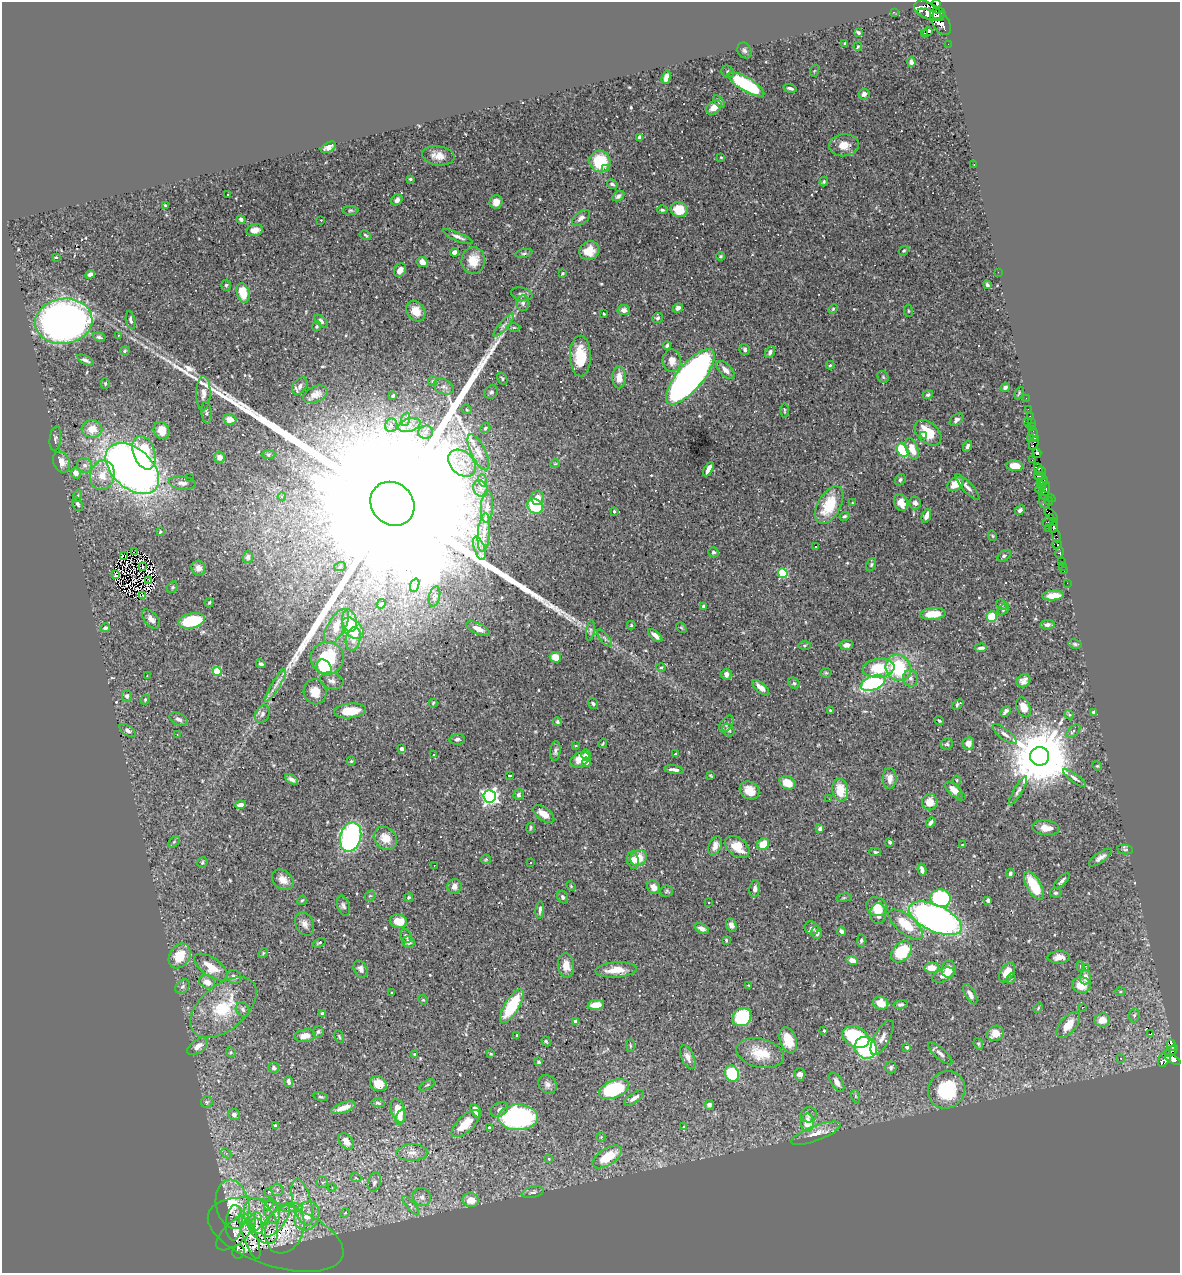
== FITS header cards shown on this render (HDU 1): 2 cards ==
NAXIS1  =                 1178
NAXIS2  =                 1271

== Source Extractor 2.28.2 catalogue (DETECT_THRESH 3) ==
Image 1178 x 1271 px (HDU 1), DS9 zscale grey, 1 PNG px = 1 image px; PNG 1182 x 1275 px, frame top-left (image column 1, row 1271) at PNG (2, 2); each listed source drawn as its Kron ellipse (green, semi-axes under 4 px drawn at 4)
Background 0.459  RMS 0.011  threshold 0.0325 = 3 sigma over >= 5 px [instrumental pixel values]
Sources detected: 571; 3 with non-positive FLUX_AUTO (blend fragments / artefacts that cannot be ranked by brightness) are neither listed nor drawn; of the other 568, the 500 brightest by FLUX_AUTO listed and drawn (68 fainter detections omitted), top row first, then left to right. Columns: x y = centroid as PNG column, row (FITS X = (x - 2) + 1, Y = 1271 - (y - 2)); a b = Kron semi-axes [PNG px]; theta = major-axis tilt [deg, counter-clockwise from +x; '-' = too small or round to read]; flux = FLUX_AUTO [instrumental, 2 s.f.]
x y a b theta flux
936 4 4 3 - 12000
927 10 14 8 -26 2900
894 12 2 2 - 5.3
939 14 7 5 33 1900
930 15 14 4 -15 1500
940 22 15 8 -58 4300
928 32 5 2 - 1
858 33 4 3 - 1.1
924 33 3 2 - 0.9
845 43 4 3 - 0.78
948 44 2 2 - 2.7
858 47 4 3 - 0.84
744 50 8 6 -61 2
911 62 5 4 - 2.2
814 71 6 4 71 0.83
728 72 6 6 - 1.5
666 77 7 4 73 4.7
746 84 21 6 -31 67
790 88 6 3 -15 2
864 94 6 5 - 3.4
719 101 7 4 -53 2.1
714 107 8 6 40 7.3
639 137 4 3 - 1.4
844 145 15 11 5 9.3
328 147 8 5 30 3.5
438 156 16 9 -9 7.8
721 157 3 2 - 0.74
600 161 11 10 - 32
974 164 2 2 - 1.5
606 169 4 4 - 2.1
410 179 3 3 - 0.88
824 182 5 3 - 0.96
612 184 6 4 -35 1.7
228 194 3 2 - 1.1
618 196 6 4 32 2.1
397 200 6 5 - 2.4
496 202 7 6 - 4.9
165 205 3 3 - 1.1
350 210 8 4 0 0.9
662 210 5 4 - 1.2
679 210 9 7 -16 18
581 218 10 6 38 3.3
241 219 5 3 - 1.4
321 220 3 3 - 1.2
254 230 8 6 12 5
365 235 6 4 -31 1.2
458 237 16 4 -23 3
589 251 10 9 - 12
904 251 5 4 - 1
454 252 4 4 - 3.3
524 253 8 4 11 1.3
720 256 4 4 - 1
56 257 4 3 - 1.5
473 261 13 11 85 13
422 262 6 5 - 4.4
400 270 7 5 56 4.5
998 272 2 2 - 2.9
563 273 3 3 - 0.84
90 274 5 4 - 3.1
226 285 5 4 - 1.1
987 285 4 3 - 1.3
243 293 10 6 -76 17
522 294 11 6 -11 2.4
523 303 8 6 88 2.6
678 308 5 4 - 2.7
833 309 5 4 - 0.87
624 310 6 5 - 3.5
416 311 11 8 -49 11
908 311 6 3 -82 0.73
604 314 3 2 - 0.71
658 318 5 4 - 1.4
131 320 9 4 -78 2.1
64 321 29 22 8 490
321 321 8 4 -41 2.3
504 325 14 4 49 3.3
317 326 5 4 - 0.85
514 328 6 4 1 0.92
118 335 3 2 - 1.8
99 337 6 4 -19 1.5
667 345 4 3 - 1.5
745 349 6 5 - 1.5
125 351 5 4 - 0.94
770 352 6 4 61 2
580 356 20 10 -89 23
85 360 9 4 -25 2.2
672 361 11 9 -87 7.3
830 365 4 4 - 0.94
725 370 11 6 -45 4.5
619 377 11 6 90 6.9
690 377 34 13 50 520
883 377 6 5 - 1.2
502 379 6 4 -60 1.2
433 381 5 4 - 0.98
105 383 5 4 - 1.1
300 386 9 6 55 3.7
444 387 10 7 -25 2.5
1005 387 5 4 - 1.9
491 392 7 6 - 2
203 393 17 7 89 4.5
1019 393 6 3 68 0.77
315 394 13 7 24 5
928 395 5 4 - 1.5
393 396 4 3 - 1.2
1026 398 2 2 - 4.6
1028 409 2 2 - 7.2
467 410 5 3 - 0.71
784 410 7 3 -90 0.87
206 412 11 5 -84 1.8
1030 416 2 2 - 5.6
406 419 7 4 70 1.8
230 420 6 5 - 8.4
956 420 8 5 39 2.2
1027 421 3 2 - 12
1031 422 2 2 - 8.3
391 425 7 6 - 2.1
409 425 11 6 16 4.5
1031 426 4 2 - 22
485 428 5 4 - 1.3
92 429 10 9 - 11
161 430 9 7 -58 9.9
426 432 7 6 - 2.8
928 433 15 10 -41 19
1034 435 7 3 -83 37
923 436 3 2 - 1.9
1030 438 3 2 - 9.2
55 439 12 5 83 2
1034 443 7 3 65 360
967 446 6 3 63 2.1
912 449 11 6 -70 9.7
903 450 7 5 -58 43
478 452 19 7 -64 6.3
144 453 17 10 -69 33
1037 453 5 4 - 330
269 454 7 4 1 1.1
220 457 6 5 - 5.5
1032 460 2 2 - 4.9
61 462 11 8 -66 5.8
462 463 16 11 -42 12
555 464 5 4 - 0.83
85 465 8 7 - 2.8
1015 466 8 5 -6 9.1
132 468 31 19 -42 520
1038 468 5 4 - 320
708 469 8 4 62 5.2
1041 472 5 2 - 140
76 473 6 5 - 4.8
102 475 15 12 75 11
1040 476 6 3 -13 300
190 478 3 2 - 0.84
482 480 6 4 -71 1.2
900 480 6 5 - 1.5
1042 481 6 3 38 240
182 483 13 6 -5 3.2
956 484 9 6 32 12
1041 486 4 3 - 59
967 487 16 5 -47 3.5
1046 488 7 4 84 180
481 489 9 7 -61 3.3
1039 489 4 3 - 290
77 496 6 4 75 1.1
282 496 4 3 - 1.1
1047 497 9 3 -22 53
537 498 7 6 - 5.5
1049 501 4 2 - 130
1044 502 7 5 -74 69
852 503 3 2 - 1.4
901 503 9 6 -64 7.1
915 503 6 6 - 2.3
78 504 7 5 -64 1.7
392 504 23 20 -44 230000
829 505 20 11 61 27
487 506 16 6 86 3.9
535 506 8 7 - 32
1020 510 5 4 - 1.5
614 511 3 3 - 1.2
1051 514 8 3 -45 340
844 516 5 4 - 1.3
926 516 7 4 71 4.6
1048 520 7 3 50 160
1053 521 4 2 - 17
1053 527 5 3 - 43
1048 528 2 2 - 5
160 532 4 3 - 0.83
484 533 19 6 84 6.9
992 536 5 4 - 0.8
1056 536 6 3 -73 24
1057 544 5 4 - 450
816 547 3 3 - 2.4
479 548 12 5 -72 4.2
134 552 2 2 - 1
713 552 5 5 - 1.6
1059 553 5 3 - 73
123 555 3 3 - 4400
1004 556 7 5 33 1.8
248 557 6 5 - 1.5
1062 561 3 3 - 23
871 564 7 4 64 1.2
143 566 4 2 - 0.94
1063 566 2 2 - 4.9
340 567 6 3 20 0.84
198 568 7 7 - 3.7
1064 571 2 2 - 6.5
783 573 5 5 - 50
115 574 4 3 - 1.9
148 580 3 2 - 0.7
1067 583 2 2 - 3.8
415 585 7 4 70 2
172 587 6 5 - 1.1
143 596 3 3 - 520
1053 596 11 5 3 9.6
434 597 10 5 77 2.4
209 603 5 3 - 0.92
381 604 5 3 - 0.73
1001 605 6 4 -44 1.1
704 606 3 3 - 2.8
1003 609 7 4 47 1.2
933 614 13 6 4 13
992 617 5 5 - 20
151 619 11 6 -49 3.9
192 621 13 7 12 42
350 621 11 7 -79 8.7
631 625 4 4 - 0.88
1047 625 7 4 2 2.8
337 626 19 8 61 9.3
105 628 5 4 - 1.7
353 628 13 8 -43 21
681 628 6 3 -44 0.79
478 629 13 5 -24 5.8
590 631 10 4 82 1.4
655 635 8 4 -41 3.4
605 638 10 4 -50 1.8
353 639 12 7 77 5.6
1075 644 6 4 -11 1.3
804 645 6 3 1 0.84
846 645 6 5 - 3.4
981 648 6 3 5 2.1
555 657 6 5 - 9.8
327 658 17 16 - 34
261 664 4 4 - 1.6
324 668 8 7 - 55
661 668 5 3 - 0.94
878 668 16 9 6 25
898 668 13 12 - 45
217 671 4 4 - 36
826 673 5 5 - 0.99
726 674 5 5 - 3.6
147 676 3 2 - 0.69
911 678 8 7 - 3.2
332 681 12 8 -14 3.6
1023 681 7 6 - 3.4
794 683 6 5 - 1.3
873 683 13 7 21 91
276 685 19 4 59 4.5
761 688 10 5 -41 5.3
315 692 12 11 - 11
127 696 5 5 - 2.1
145 700 5 3 - 0.96
433 703 4 4 - 0.86
593 704 5 4 - 1.6
958 704 6 3 41 1.1
1023 707 10 6 -67 8
350 711 16 7 6 17
830 711 4 3 - 1.3
1005 711 6 3 51 2
1094 712 4 4 - 1.7
262 714 9 6 64 2.6
1069 715 5 4 - 0.86
179 719 10 5 -27 2.4
939 721 5 3 - 0.88
558 722 4 4 - 1.3
726 724 9 6 52 2.2
728 730 7 5 -53 1.9
128 731 9 5 -36 2.4
1074 731 8 5 39 2.2
177 734 3 2 - 0.7
1005 734 15 5 -37 3.2
457 739 8 5 6 2.2
603 743 5 3 - 0.75
968 743 6 6 - 6.2
947 744 6 5 - 1.4
576 746 4 3 - 0.78
402 749 4 3 - 7.2
555 751 10 5 84 2.1
434 754 3 2 - 1.6
675 754 3 2 - 1.1
586 755 5 4 - 3.2
1040 756 9 9 - 7200
580 760 10 7 27 10
351 761 4 4 - 0.97
586 762 4 4 - 3.4
1097 766 5 4 - 0.82
674 769 10 3 -8 2.6
509 776 4 2 - 1
711 776 4 2 - 0.68
890 778 10 6 90 5.7
1074 778 14 4 -36 2.5
291 779 7 4 -28 2.6
957 780 4 4 - 0.89
787 783 8 6 -28 15
749 790 10 8 -32 8.3
840 790 11 8 -82 16
954 790 11 5 -42 6.9
1018 791 16 4 60 2.6
519 795 5 5 - 1.4
490 796 6 6 - 270
962 797 2 2 - 0.85
829 799 3 2 - 1.5
930 802 8 8 - 9.3
240 805 5 4 - 3.7
544 814 12 6 -37 8.2
931 822 5 3 - 2.3
531 828 5 3 - 1
1046 828 13 7 -7 8.1
820 829 4 4 - 3.3
351 837 15 10 75 130
385 838 12 10 -41 10
174 842 7 4 45 1.1
890 842 3 3 - 1.3
763 844 6 5 - 13
963 845 3 3 - 0.94
715 846 10 6 65 5.1
737 847 14 9 -37 14
1125 850 8 4 -9 1.2
875 852 6 4 -2 1.2
639 858 8 7 - 12
1100 858 13 5 35 3.6
486 859 5 4 - 0.82
633 860 9 5 -80 4.2
202 863 5 5 - 1.4
530 863 3 3 - 1.4
434 865 2 2 - 1
922 870 6 4 -76 3
1010 874 4 3 - 2.6
283 880 12 9 -40 6.4
1062 881 10 3 44 2
454 886 7 7 - 3.4
571 886 5 3 - 0.69
1034 886 16 7 -60 24
653 887 7 6 - 6.4
755 889 9 5 83 2.1
667 891 6 5 - 1.2
1055 893 5 5 - 1.3
370 896 5 4 - 0.96
409 897 4 4 - 0.97
563 897 7 5 -63 2
844 898 8 4 8 1
941 898 10 9 - 85
302 900 5 4 - 0.92
988 900 4 4 - 2.1
708 902 3 3 - 1.4
343 906 10 6 -72 2.2
877 907 11 9 -28 9.6
540 910 9 3 84 2.2
878 914 10 8 89 7.8
935 918 28 13 -25 340
398 921 9 6 -11 11
305 924 12 8 -65 4.1
906 924 21 9 -39 21
731 925 7 5 -65 3.6
812 928 7 6 - 2.9
702 929 7 5 -28 3.5
841 931 4 4 - 2.4
817 932 6 5 - 3.8
406 936 7 5 -60 1.9
726 940 4 3 - 0.78
861 941 6 4 87 1.3
408 942 6 5 - 2.9
319 943 7 3 25 0.99
902 952 12 8 47 33
263 953 5 4 - 0.89
180 956 13 10 58 16
1059 957 11 6 2 5.3
852 960 6 4 -15 6.4
566 966 12 8 -84 7.1
1081 966 5 4 - 0.94
211 967 19 9 -35 13
932 968 7 5 3 9.4
1086 968 3 2 - 0.74
361 969 9 6 -61 4.3
949 969 8 7 - 9.1
616 970 20 7 4 11
1007 972 11 6 59 10
943 975 12 6 24 5.2
234 977 7 6 - 2.9
1085 977 7 5 88 5.1
1011 979 5 4 - 1
207 982 8 6 -28 6.1
749 985 3 2 - 0.69
1081 985 9 8 - 11
182 986 8 6 45 2
391 992 3 2 - 0.72
1120 992 5 3 - 0.71
970 994 11 5 -60 3.2
423 1000 5 4 - 0.82
881 1003 8 6 -20 8.7
596 1005 8 5 5 12
901 1005 7 4 10 1.5
512 1006 19 7 58 38
223 1007 39 22 40 38
1082 1007 3 2 - 0.95
1038 1008 5 3 - 0.73
243 1009 7 6 - 2
323 1014 4 4 - 2.3
1134 1015 7 5 84 1.5
742 1017 10 8 41 55
1102 1020 8 6 6 8.8
575 1021 3 3 - 2.6
1068 1025 15 8 50 11
824 1031 3 3 - 0.78
318 1032 6 5 - 1.2
995 1033 8 7 - 11
1151 1033 3 2 - 320
305 1036 11 6 9 5.9
339 1036 6 3 -64 0.82
517 1036 3 2 - 0.84
856 1037 14 10 -27 57
882 1038 19 8 61 5.9
788 1040 13 8 -70 12
546 1041 5 4 - 1.2
978 1044 6 4 -68 0.99
1171 1045 6 3 -72 130
198 1046 12 6 36 5.1
630 1046 6 3 -90 0.76
907 1047 4 4 - 1.6
866 1048 11 10 - 87
1171 1051 7 4 41 190
231 1052 5 4 - 0.91
760 1053 24 14 -14 18
940 1053 15 5 -41 3.5
414 1054 4 4 - 1.1
491 1054 4 3 - 0.85
688 1057 13 6 -67 4.3
1121 1058 3 3 - 1.1
1165 1058 9 5 64 350
1173 1059 8 4 -26 660
539 1062 3 3 - 1.1
891 1067 6 5 - 1.6
274 1068 5 5 - 2
732 1074 8 6 -71 39
800 1074 6 5 - 3.7
289 1082 5 4 - 2
837 1082 11 5 -58 4.5
378 1084 9 7 -31 8.2
547 1084 10 8 -47 3.3
427 1085 8 3 30 0.83
614 1089 15 8 23 60
947 1090 19 18 - 44
855 1096 6 4 -71 1
321 1097 7 3 -11 0.96
634 1098 11 5 34 3.8
207 1102 6 6 - 1.4
378 1103 7 4 -6 1.5
709 1105 5 5 - 1.6
343 1108 12 5 18 7.4
499 1109 9 6 31 2.4
398 1111 12 7 -71 12
476 1111 7 4 -61 5.5
234 1115 6 5 - 3.4
809 1115 8 7 - 3
400 1117 8 4 72 2.4
518 1117 19 13 0 150
807 1123 9 6 -89 12
466 1124 18 8 43 15
275 1126 3 3 - 1.8
489 1127 4 3 - 0.96
683 1127 3 3 - 1.5
816 1133 26 7 21 9
601 1137 4 4 - 0.68
346 1141 9 6 -52 5.8
226 1153 6 4 -43 1.4
412 1153 15 8 1 5.7
607 1157 16 8 33 23
549 1159 4 4 - 0.81
356 1178 5 3 - 0.75
322 1182 5 5 - 1.7
374 1182 10 6 76 2.5
332 1188 4 4 - 0.73
277 1190 6 6 - 2.1
269 1192 3 2 - 0.69
533 1192 11 5 13 2.4
422 1197 9 8 - 3.4
471 1200 8 7 - 10
302 1203 24 9 -76 12
232 1204 25 16 -79 29
269 1204 6 2 63 1
411 1205 12 4 -50 2
291 1208 12 4 1 3.5
272 1212 12 7 -74 4.7
345 1213 5 4 - 0.82
307 1216 15 12 63 14
261 1221 25 14 -62 12
276 1221 19 8 51 8.2
255 1222 9 7 76 2.9
234 1223 18 8 85 3.2
256 1226 8 6 -77 1.3
285 1229 25 19 68 15
236 1232 24 11 42 2
250 1235 25 6 -71 1.2
276 1235 70 31 -18 26
238 1252 7 6 - 39
At the frame edge (FLAGS 8, measured only in part): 1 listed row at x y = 936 4
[68 fainter detections neither listed nor drawn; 3 non-positive-flux detections neither listed nor drawn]